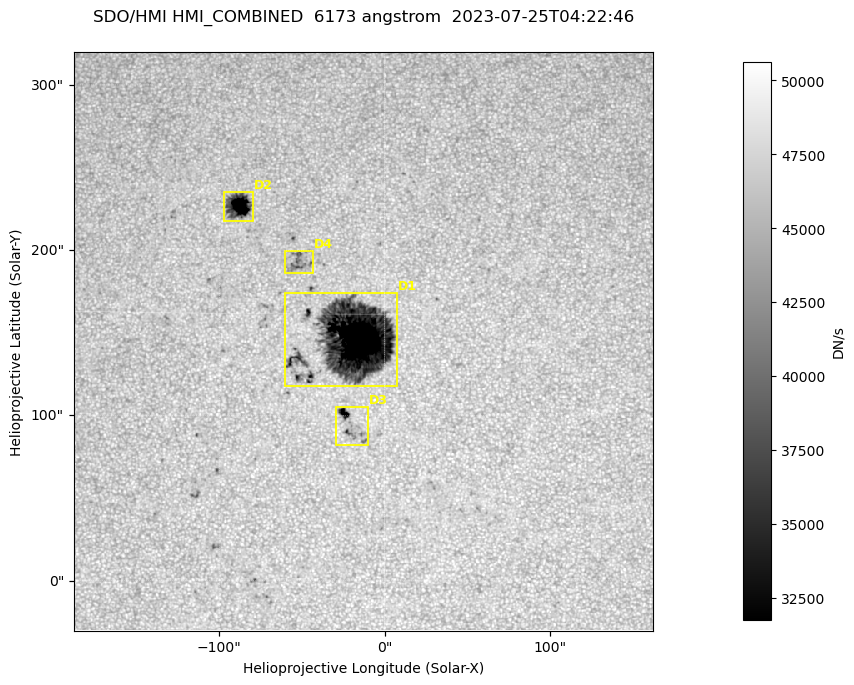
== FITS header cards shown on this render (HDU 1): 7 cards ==
TELESCOP= 'SDO/HMI '           / Telescope
INSTRUME= 'HMI_COMBINED'       / For HMI: HMI_SIDE1, HMI_FRONT2, or HMI_COMBINED
WAVELNTH=                6173. / [angstrom] Wavelength
DATE-OBS= '2023-07-25T04:22:46.000' / [ISO] Observation date {DATE__OBS}
CTYPE1  = 'HPLN-TAN'           / CTYPE1: HPLN
CTYPE2  = 'HPLT-TAN'           / CTYPE2: HPLT
BUNIT   = 'DN/s    '           / Physical Units

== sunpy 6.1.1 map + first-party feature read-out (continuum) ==
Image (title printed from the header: SDO/HMI HMI_COMBINED  6173 angstrom  2023-07-25T04:22:46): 695 x 695 px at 0.504 arcsec/px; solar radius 945 arcsec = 1874 px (partial field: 4.4% of the solar disc is inside the frame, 100% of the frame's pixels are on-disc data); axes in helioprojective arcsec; data unit DN/s (BUNIT, on the colour bar)
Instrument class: CONTINUUM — white-light / continuum photospheric image (CONTENT/OBS_TYPE)
Dark features (sunspots / pores): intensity divided by the frame's on-disc median (partial field: no limb-darkening profile); local-median window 302 px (8% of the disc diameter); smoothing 3 px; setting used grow <= 0.95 with closing radius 3 px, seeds <= 0.88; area >= 120 px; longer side >= 8 px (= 4 arcsec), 4 px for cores <= 0.7; partial field; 4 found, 4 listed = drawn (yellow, D1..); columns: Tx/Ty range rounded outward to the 2 arcsec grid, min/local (2 s.f., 1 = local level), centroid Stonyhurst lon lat
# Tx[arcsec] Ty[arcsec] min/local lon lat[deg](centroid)
D1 -60..8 116..174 0.13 -1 +14
D2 -98..-80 218..236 0.29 -6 +19
D3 -30..-10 82..106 0.54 -1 +11
D4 -60..-42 186..200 0.82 -3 +17